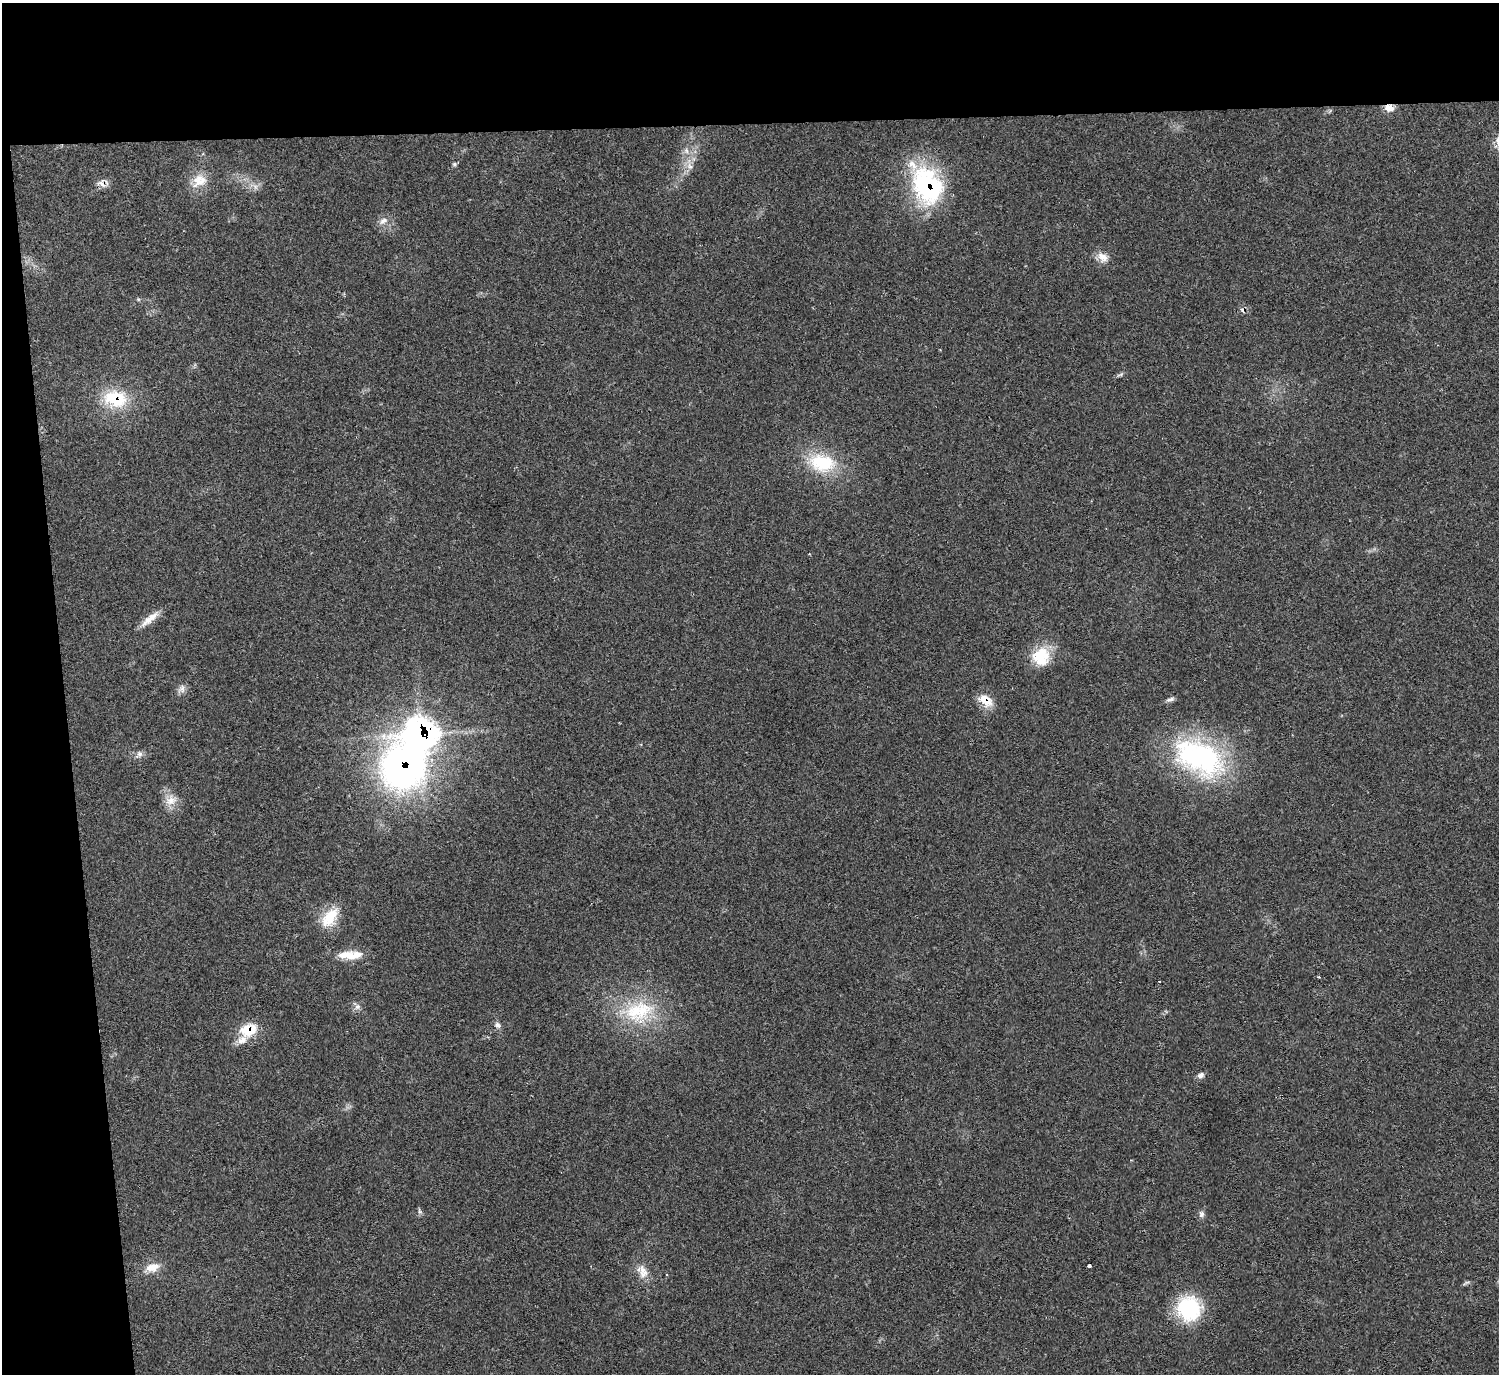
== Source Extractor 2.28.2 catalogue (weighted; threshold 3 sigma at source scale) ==
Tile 1 of 3 x 3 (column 1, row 1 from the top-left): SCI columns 3-1499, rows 2974-4345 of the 4494 x 4475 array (HDU 1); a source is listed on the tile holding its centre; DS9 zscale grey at full resolution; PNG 1501 x 1376 px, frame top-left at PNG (2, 3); no overlay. Shown black and unused: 13% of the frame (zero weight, under 2 of 3 exposures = <1% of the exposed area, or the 3 px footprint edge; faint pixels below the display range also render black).
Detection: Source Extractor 2.28.2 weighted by HDU 2 'WHT'; one run over the whole footprint, this tile lists its part. Background 0.0551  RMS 0.0067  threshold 0.0302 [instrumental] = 3 sigma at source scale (4.5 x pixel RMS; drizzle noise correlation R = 1.50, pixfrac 1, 0.05/0.05 arcsec/px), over >= 5 px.
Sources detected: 42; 1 inside a brighter object's white glare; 2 cosmic-ray / hot-pixel residue — not listed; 2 inside a brighter listed object's ellipse — not listed separately; the other 37 listed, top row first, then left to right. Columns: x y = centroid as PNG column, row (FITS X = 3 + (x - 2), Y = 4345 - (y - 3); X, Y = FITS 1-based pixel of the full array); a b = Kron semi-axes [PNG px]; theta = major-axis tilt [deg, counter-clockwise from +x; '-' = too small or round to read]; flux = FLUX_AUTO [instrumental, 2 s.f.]
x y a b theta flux
1389 108 12 9 -10 5.2
686 151 8 5 -71 2.2
454 164 6 5 - 1.2
690 166 10 7 -59 3.6
199 181 21 15 34 12
102 184 14 8 -36 3.9
927 186 43 31 -67 91
255 187 8 5 -60 2.3
383 221 13 8 30 4.1
1103 257 16 11 -42 6.1
1120 375 11 3 15 1.4
115 399 31 21 -11 31
822 463 36 23 -10 36
150 619 28 8 40 7.9
1041 657 23 21 79 23
182 689 11 9 79 3.3
1170 699 11 5 16 2
985 700 20 12 -31 10
139 754 12 7 42 2.8
1199 757 67 39 -26 120
402 768 50 45 -77 240
171 800 16 13 19 7.6
330 917 28 14 53 18
350 955 29 9 1 14
1318 977 3 2 - 0.81
357 1007 9 7 43 2.7
639 1011 46 29 14 49
497 1025 9 7 -55 2.5
248 1030 20 15 18 18
1201 1075 9 7 31 2.5
420 1212 7 5 -71 1.5
1201 1214 9 7 87 2.3
1089 1266 3 3 - 6.5
152 1267 20 12 14 8.6
643 1270 18 9 -54 6.9
1466 1283 12 3 28 1.1
1189 1308 29 27 -69 43
Overlapping masked pixels (flux is a lower limit): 7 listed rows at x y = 1389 108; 102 184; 927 186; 115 399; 985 700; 402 768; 248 1030